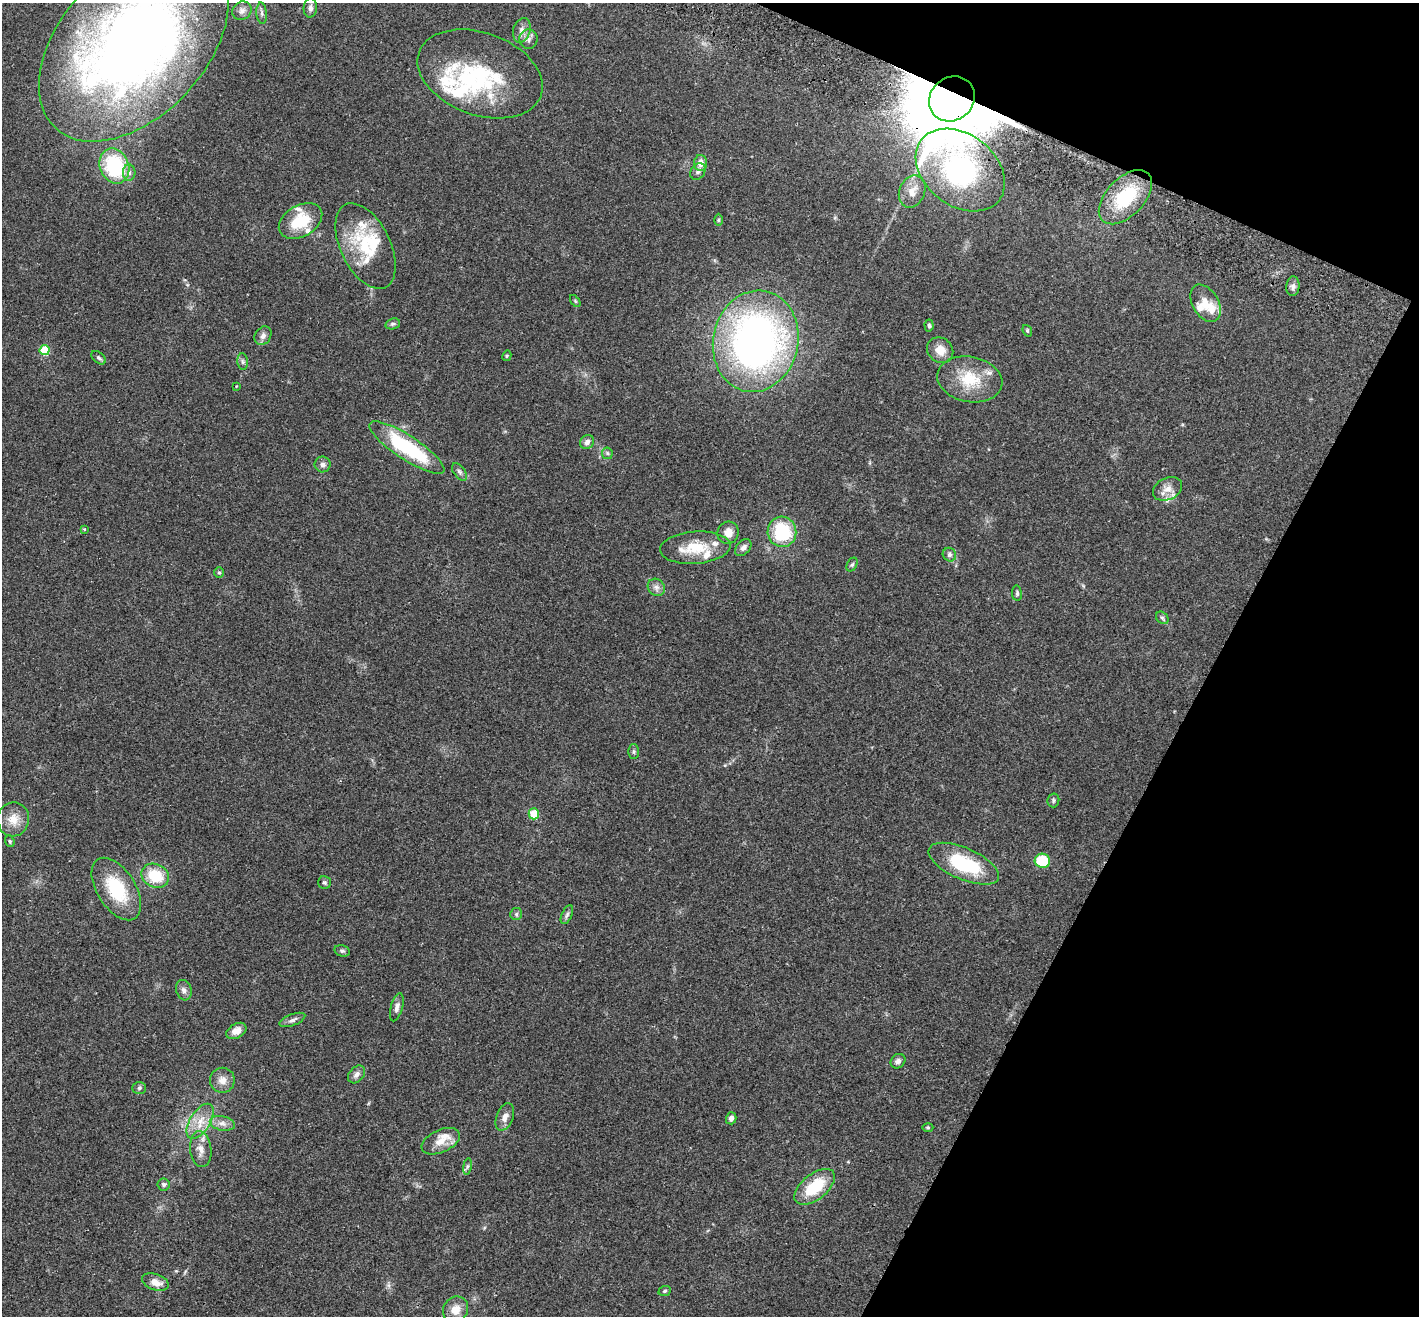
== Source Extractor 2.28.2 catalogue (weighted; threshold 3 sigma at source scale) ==
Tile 8 of 4 x 4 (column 4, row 2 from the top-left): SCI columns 4282-5698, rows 2829-4142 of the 5732 x 5790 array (HDU 1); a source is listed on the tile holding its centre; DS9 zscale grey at full resolution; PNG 1421 x 1318 px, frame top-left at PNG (2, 3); each listed source drawn as its Kron ellipse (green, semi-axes under 4 px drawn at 4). Shown black and unused: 21% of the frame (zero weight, under 2 of 3 exposures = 3% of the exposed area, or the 3 px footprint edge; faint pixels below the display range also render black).
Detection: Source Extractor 2.28.2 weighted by HDU 2 'WHT'; one run over the whole footprint, this tile lists its part. Background 0.0681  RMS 0.0082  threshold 0.0369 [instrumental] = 3 sigma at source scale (4.5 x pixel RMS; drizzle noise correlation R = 1.50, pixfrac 1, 0.05/0.05 arcsec/px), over >= 5 px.
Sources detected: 101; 17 inside a brighter listed object's ellipse — not listed separately; the other 84 listed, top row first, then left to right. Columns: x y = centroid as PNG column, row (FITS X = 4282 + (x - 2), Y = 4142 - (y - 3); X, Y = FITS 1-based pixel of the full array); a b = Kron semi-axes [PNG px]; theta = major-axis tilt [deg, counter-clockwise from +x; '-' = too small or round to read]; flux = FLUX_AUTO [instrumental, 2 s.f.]
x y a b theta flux
310 8 10 6 87 2.7
242 11 10 9 - 3.8
262 13 10 5 -85 2.3
522 30 12 8 73 5.2
528 39 9 9 - 3.9
134 44 115 72 47 740
480 74 65 41 -20 82
952 99 24 21 41 11000
701 163 8 6 87 6.5
114 166 18 14 -67 58
960 170 49 35 -38 140
698 171 9 7 56 2.8
129 173 8 6 -87 2.7
912 192 17 12 68 8.4
1125 197 33 19 46 45
719 220 6 4 89 1.1
301 221 23 15 30 28
366 246 46 25 -64 45
1293 286 10 6 86 3.1
575 301 7 3 -54 0.96
1206 303 20 13 -60 13
393 324 7 5 20 1.6
929 325 6 4 -85 1.4
1027 331 6 4 -69 1
263 336 10 7 55 3.4
756 341 51 42 78 360
45 350 5 5 - 36
940 350 14 12 -40 10
507 356 5 4 - 0.84
99 358 8 5 -40 1.7
243 362 8 5 -83 1.8
970 379 33 22 -11 30
236 386 3 2 - 0.56
587 442 7 6 - 3.4
407 447 44 12 -33 69
607 453 6 5 - 1.4
323 464 8 8 - 2.9
459 472 10 5 -54 2.3
1167 489 15 11 26 7.1
84 529 4 3 - 0.78
782 532 15 14 - 47
728 533 11 10 - 7.3
695 548 35 16 4 24
743 548 10 6 48 3.5
949 555 7 6 - 2.3
852 565 7 5 62 1.3
219 573 5 5 - 1.1
656 587 9 8 - 3.4
1017 593 8 5 -83 1.6
1162 618 7 5 -43 1.6
634 751 7 5 -89 1.6
1053 800 7 6 - 1.5
534 814 5 5 - 17
13 819 17 16 - 11
10 841 6 4 -69 1.2
1042 861 8 7 - 27
964 864 38 15 -24 51
155 876 14 11 -24 25
324 883 6 6 - 1.5
116 889 35 19 -58 41
516 914 6 6 - 1.6
567 915 10 5 65 2.3
342 951 8 5 -14 1.8
184 990 10 7 -72 3.1
397 1007 14 6 75 3.7
292 1020 13 5 21 2.9
236 1031 11 7 30 6
898 1061 8 6 43 2.8
357 1074 10 7 50 3.6
222 1080 12 12 - 6.7
139 1088 7 6 - 1.6
505 1117 14 8 69 5.4
731 1118 6 5 - 3.2
200 1121 20 10 58 12
222 1123 13 7 -13 4.6
928 1128 5 3 - 0.83
441 1141 20 11 24 10
201 1149 18 10 -83 7.6
467 1166 8 4 81 1.7
164 1184 6 6 - 1.5
815 1187 24 12 39 31
155 1282 14 8 -19 8.3
665 1291 6 5 - 1.1
456 1310 14 12 54 9.3
Overlapping masked pixels (flux is a lower limit): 1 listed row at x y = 952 99
Isophote crosses this tile's border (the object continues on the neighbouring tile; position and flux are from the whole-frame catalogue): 1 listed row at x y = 134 44